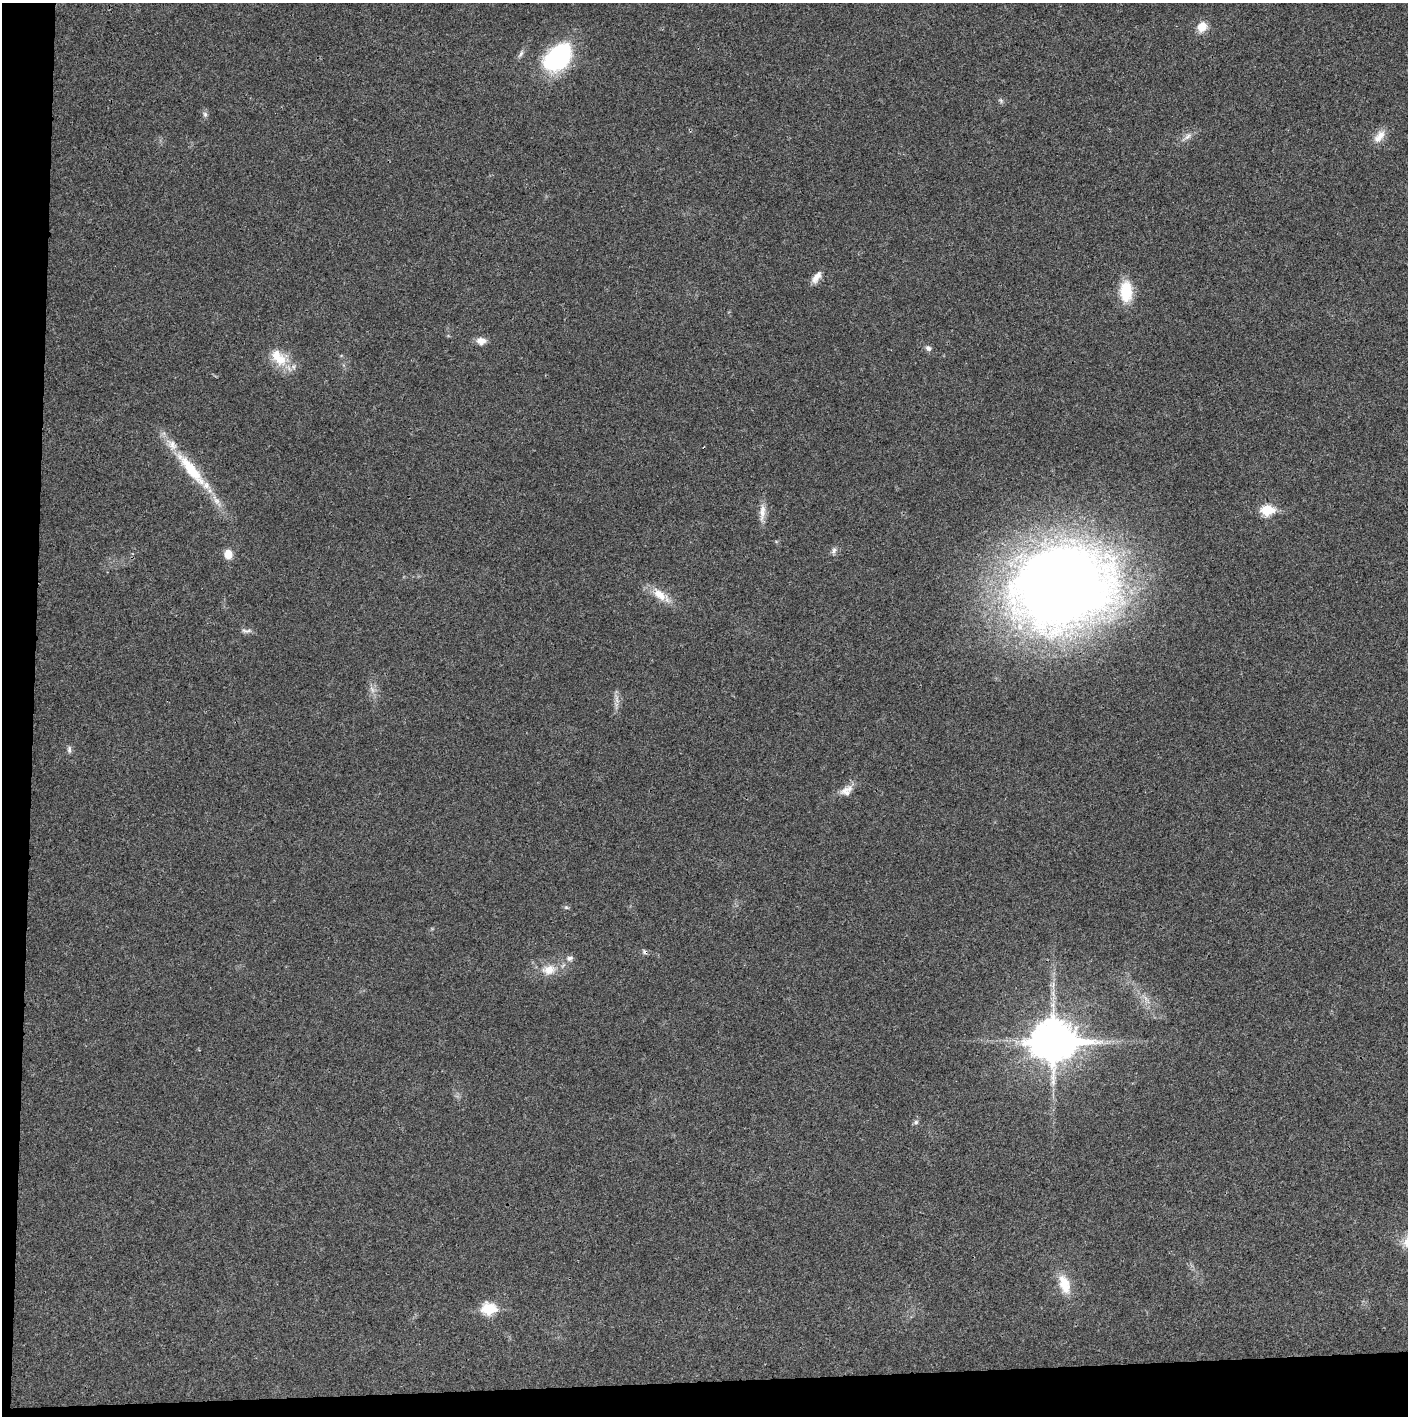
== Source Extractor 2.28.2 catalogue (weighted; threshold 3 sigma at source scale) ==
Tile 7 of 3 x 3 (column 1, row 3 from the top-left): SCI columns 4-1409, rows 1-1414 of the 4221 x 4243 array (HDU 1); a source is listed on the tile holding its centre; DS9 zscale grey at full resolution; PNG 1410 x 1418 px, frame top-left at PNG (2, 3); no overlay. Shown black and unused: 5% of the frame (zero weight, under 3 of 4 exposures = <1% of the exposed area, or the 3 px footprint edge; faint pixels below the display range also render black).
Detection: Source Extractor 2.28.2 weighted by HDU 2 'WHT'; one run over the whole footprint, this tile lists its part. Background 0.019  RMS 0.0051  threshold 0.0229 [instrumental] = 3 sigma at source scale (4.5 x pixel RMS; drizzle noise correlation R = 1.50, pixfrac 1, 0.05/0.05 arcsec/px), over >= 5 px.
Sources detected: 34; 1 too faint to see at this stretch — not listed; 2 inside a brighter listed object's ellipse — not listed separately; the other 31 listed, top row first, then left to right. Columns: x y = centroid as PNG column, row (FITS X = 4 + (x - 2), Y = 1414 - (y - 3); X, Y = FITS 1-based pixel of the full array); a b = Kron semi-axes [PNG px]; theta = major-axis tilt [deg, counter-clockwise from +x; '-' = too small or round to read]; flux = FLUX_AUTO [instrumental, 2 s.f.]
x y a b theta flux
1202 27 9 8 - 8.1
521 54 11 5 56 1.6
558 58 33 22 45 57
1001 101 7 4 -56 0.94
205 114 7 5 -69 1.2
1187 136 12 6 42 2.3
1379 137 20 10 52 5.4
816 277 17 8 55 3.9
1126 291 22 13 -89 17
481 341 11 8 -7 4
928 348 9 6 -42 1.6
278 358 29 16 -47 13
191 470 56 13 -50 26
1267 510 7 6 - 30
762 512 26 7 86 4.6
834 551 10 6 64 1.5
228 554 10 8 -78 5.2
1062 586 87 65 14 750
660 595 21 12 -37 8.1
246 631 14 5 -4 1.7
372 689 11 5 -63 2.1
69 750 10 5 -89 1.4
846 791 18 12 34 5
566 907 6 5 - 0.84
645 952 8 5 -38 1.2
570 958 9 6 25 1.8
549 970 20 13 8 8.1
1053 1041 16 13 1 1500
916 1122 7 5 16 1.1
1064 1284 26 13 -72 11
489 1309 7 6 - 41
Overlapping masked pixels (flux is a lower limit): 1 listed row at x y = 645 952